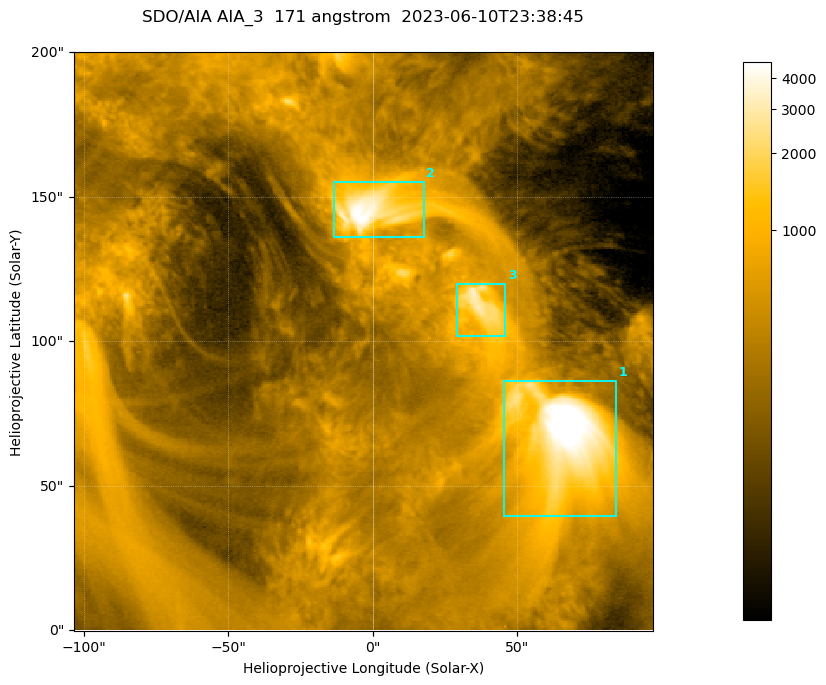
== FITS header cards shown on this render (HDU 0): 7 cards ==
TELESCOP= 'SDO/AIA '           / For AIA: SDO/AIA
INSTRUME= 'AIA_3   '           / For AIA: AIA_ATA1, AIA_ATA2, AIA_ATA3 or AIA_AT
WAVELNTH=                  171 / [angstrom] Wavelength
WAVEUNIT= 'angstrom'           / Wavelength unit: angstrom
DATE-OBS= '2023-06-10T23:38:45.351' / [ISO] Date when observation started; ISO 8
CTYPE1  = 'HPLN-TAN'           / CTYPE1; Typically HPLN
CTYPE2  = 'HPLT-TAN'           / CTYPE2; Typically HPLT

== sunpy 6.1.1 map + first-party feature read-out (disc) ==
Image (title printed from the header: SDO/AIA AIA_3  171 angstrom  2023-06-10T23:38:45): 334 x 334 px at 0.599 arcsec/px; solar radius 945 arcsec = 1577 px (partial field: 1.4% of the solar disc is inside the frame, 100% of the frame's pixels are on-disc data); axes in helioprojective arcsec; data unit not stated in the header (colour bar unlabelled)
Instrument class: DISC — disc imager (sunpy class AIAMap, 171 A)
Bright regions (active regions / flare kernels): reference = the on-disc median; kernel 3 px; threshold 5 sigma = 1090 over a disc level ~353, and >= 1.15x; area >= 111 px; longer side >= 4 px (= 2.4 arcsec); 3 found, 3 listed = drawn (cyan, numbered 1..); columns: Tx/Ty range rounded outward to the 2 arcsec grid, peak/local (2 s.f.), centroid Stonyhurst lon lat
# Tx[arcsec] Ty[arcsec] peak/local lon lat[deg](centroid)
1 44..84 38..86 18 +4 +4
2 -14..18 136..156 14 +0 +9
3 28..46 102..120 9.4 +2 +7